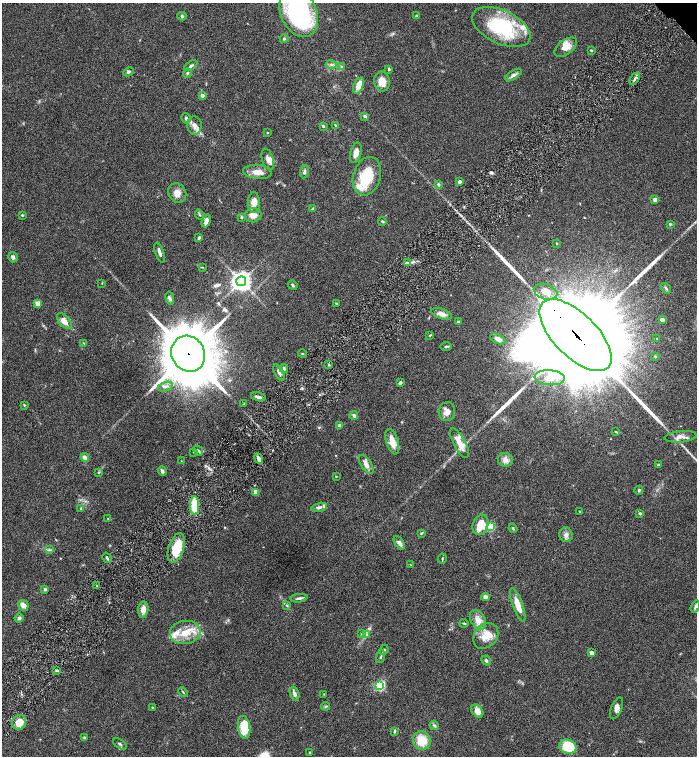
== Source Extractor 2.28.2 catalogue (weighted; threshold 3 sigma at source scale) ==
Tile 7 of 4 x 4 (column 3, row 2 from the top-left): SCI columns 3085-4474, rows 3013-4519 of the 6026 x 6028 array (HDU 1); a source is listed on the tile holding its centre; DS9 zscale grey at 2 x 2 block average (1 PNG px = mean of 2 x 2 image px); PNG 699 x 758 px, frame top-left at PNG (2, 3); each listed source drawn as its Kron ellipse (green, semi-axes under 4 px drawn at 4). Shown black and unused: <1% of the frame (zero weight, under 4 of 8 exposures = <1% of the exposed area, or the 3 px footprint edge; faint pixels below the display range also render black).
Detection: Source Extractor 2.28.2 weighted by HDU 2 'WHT'; one run over the whole footprint, this tile lists its part. Background 0.0687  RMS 0.0044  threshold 0.0178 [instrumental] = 3 sigma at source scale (4.09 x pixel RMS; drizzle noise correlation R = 1.36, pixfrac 0.8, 0.05/0.05 arcsec/px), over >= 5 px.
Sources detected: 168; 5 long thin detections or spike segments (spike, bleed or trail) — neither listed nor drawn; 10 inside a brighter listed object's ellipse — not listed separately; the other 153 listed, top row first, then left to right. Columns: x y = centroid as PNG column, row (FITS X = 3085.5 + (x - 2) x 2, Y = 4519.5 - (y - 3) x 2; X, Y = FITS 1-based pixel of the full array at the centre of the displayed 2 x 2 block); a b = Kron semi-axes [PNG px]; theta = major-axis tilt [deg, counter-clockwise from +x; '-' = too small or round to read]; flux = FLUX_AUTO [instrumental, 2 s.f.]
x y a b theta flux
299 13 25 17 -66 140
182 16 4 4 - 1.4
417 16 4 3 - 1.7
501 27 31 16 -25 77
284 39 4 3 - 1.1
566 47 13 7 37 9.2
591 50 3 2 - 1.2
332 64 5 3 - 1.7
191 66 7 3 33 2.2
341 66 4 3 - 0.99
389 69 4 3 - 1.3
128 72 5 4 - 1.8
187 73 5 3 - 1.2
513 75 9 4 32 3.2
635 78 7 3 55 2
382 82 10 8 -84 9.1
358 85 8 5 68 8
202 95 2 2 - 6.5
365 116 4 3 - 1.3
186 118 5 4 - 2.1
194 125 9 7 -85 5.3
336 125 3 2 - 0.79
323 126 3 3 - 1.3
267 133 3 2 - 0.56
356 153 10 5 75 5.4
268 160 11 5 -72 4.7
257 172 14 7 -5 8.2
304 172 7 3 82 2.1
367 176 20 13 73 33
460 182 2 2 - 4.5
438 184 4 4 - 1.3
177 193 10 8 -57 6.9
655 199 2 2 - 6.8
254 202 10 6 -89 8.9
313 209 3 3 - 2.1
22 215 3 3 - 0.94
199 215 5 3 - 1.2
253 215 8 7 - 7.4
242 217 4 3 - 0.84
206 221 7 4 71 5.5
382 221 4 3 - 0.98
670 224 4 3 - 1.1
199 238 4 3 - 1.6
557 243 3 2 - 0.63
160 252 10 3 -71 3.1
13 257 5 5 - 2.8
407 263 4 2 - 1.2
202 267 3 2 - 0.58
241 281 5 4 - 660
102 283 3 2 - 0.44
293 285 5 3 - 1.3
666 288 6 3 -53 1.3
546 292 12 7 -17 8.6
170 298 6 4 -79 2.3
336 303 3 3 - 0.89
38 304 3 3 - 19
441 314 11 5 -19 6.2
662 320 4 3 - 2.3
64 321 9 5 -47 7.8
458 322 4 3 - 0.87
430 335 4 2 - 0.61
575 335 46 21 -45 40000
657 338 2 2 - 0.49
498 339 8 4 -28 3.7
84 343 4 2 - 0.64
446 346 5 3 - 1.3
188 354 18 16 -60 5400
302 354 4 2 - 0.73
655 356 3 2 - 0.56
329 365 3 2 - 1
284 368 4 3 - 1.3
279 372 9 3 -63 2.7
550 378 15 7 -4 11
400 383 4 3 - 2.4
165 387 7 4 17 3.4
258 397 7 3 -14 2.8
244 403 3 2 - 0.45
24 405 3 3 - 0.77
447 411 9 8 - 6.5
354 415 4 3 - 2.5
340 425 4 3 - 2.3
616 432 3 2 - 0.77
680 437 16 5 6 5.7
392 442 13 6 -73 11
459 443 17 6 -61 11
198 451 5 3 - 1.4
194 452 3 3 - 0.78
85 457 4 3 - 4.1
259 459 5 3 - 3.6
505 460 7 7 - 4.6
181 461 2 2 - 0.31
366 464 11 5 -58 5.2
658 465 3 3 - 1
162 471 5 3 - 2.6
99 472 4 2 - 0.72
336 476 2 2 - 0.61
639 490 4 4 - 1.3
256 492 4 4 - 6.4
194 506 9 4 -88 25
319 507 8 4 13 3.3
81 509 4 2 - 0.75
580 511 3 2 - 0.65
640 513 3 3 - 1.3
108 519 3 2 - 0.56
481 525 10 7 71 19
491 527 3 3 - 49
513 528 5 3 - 1.2
421 533 4 3 - 0.88
566 535 7 6 - 3.5
399 543 7 4 -56 3.5
176 548 15 7 72 26
49 550 4 3 - 1.2
107 558 5 2 - 1.6
442 559 5 2 - 0.82
411 565 4 2 - 0.57
97 585 2 2 - 0.76
45 589 2 2 - 2.9
485 597 4 3 - 2.5
299 598 8 3 6 2.2
23 605 6 5 - 5.7
287 605 3 3 - 0.89
518 605 17 5 -70 11
695 607 6 3 72 1.6
143 610 8 5 83 5.8
19 618 4 4 - 1.9
478 620 10 7 -58 8
464 623 4 3 - 0.88
185 632 15 11 9 18
361 634 3 2 - 0.66
367 635 4 2 - 1.2
486 636 14 11 49 12
384 650 5 3 - 1.4
591 653 3 3 - 3.6
380 657 6 3 73 1.4
486 661 5 3 - 1.8
57 670 3 3 - 1.2
380 685 3 3 - 110
183 692 5 2 - 0.87
295 694 7 4 -73 3.1
324 694 2 2 - 0.44
325 706 4 3 - 1
152 707 2 2 - 0.54
617 708 11 5 68 4.7
477 711 7 5 -52 6.9
19 722 8 7 - 14
434 725 5 4 - 1.6
244 727 11 6 -82 26
395 731 4 2 - 1.3
84 737 4 3 - 0.95
422 741 9 8 - 17
120 744 8 3 -34 1.5
568 747 9 7 -23 32
310 752 3 2 - 0.63
Overlapping masked pixels (flux is a lower limit): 2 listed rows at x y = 575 335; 188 354
Isophote crosses this tile's border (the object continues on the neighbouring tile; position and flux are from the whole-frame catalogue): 1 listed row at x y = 299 13
Diffuse or blended objects may show on this block-average render without a row.